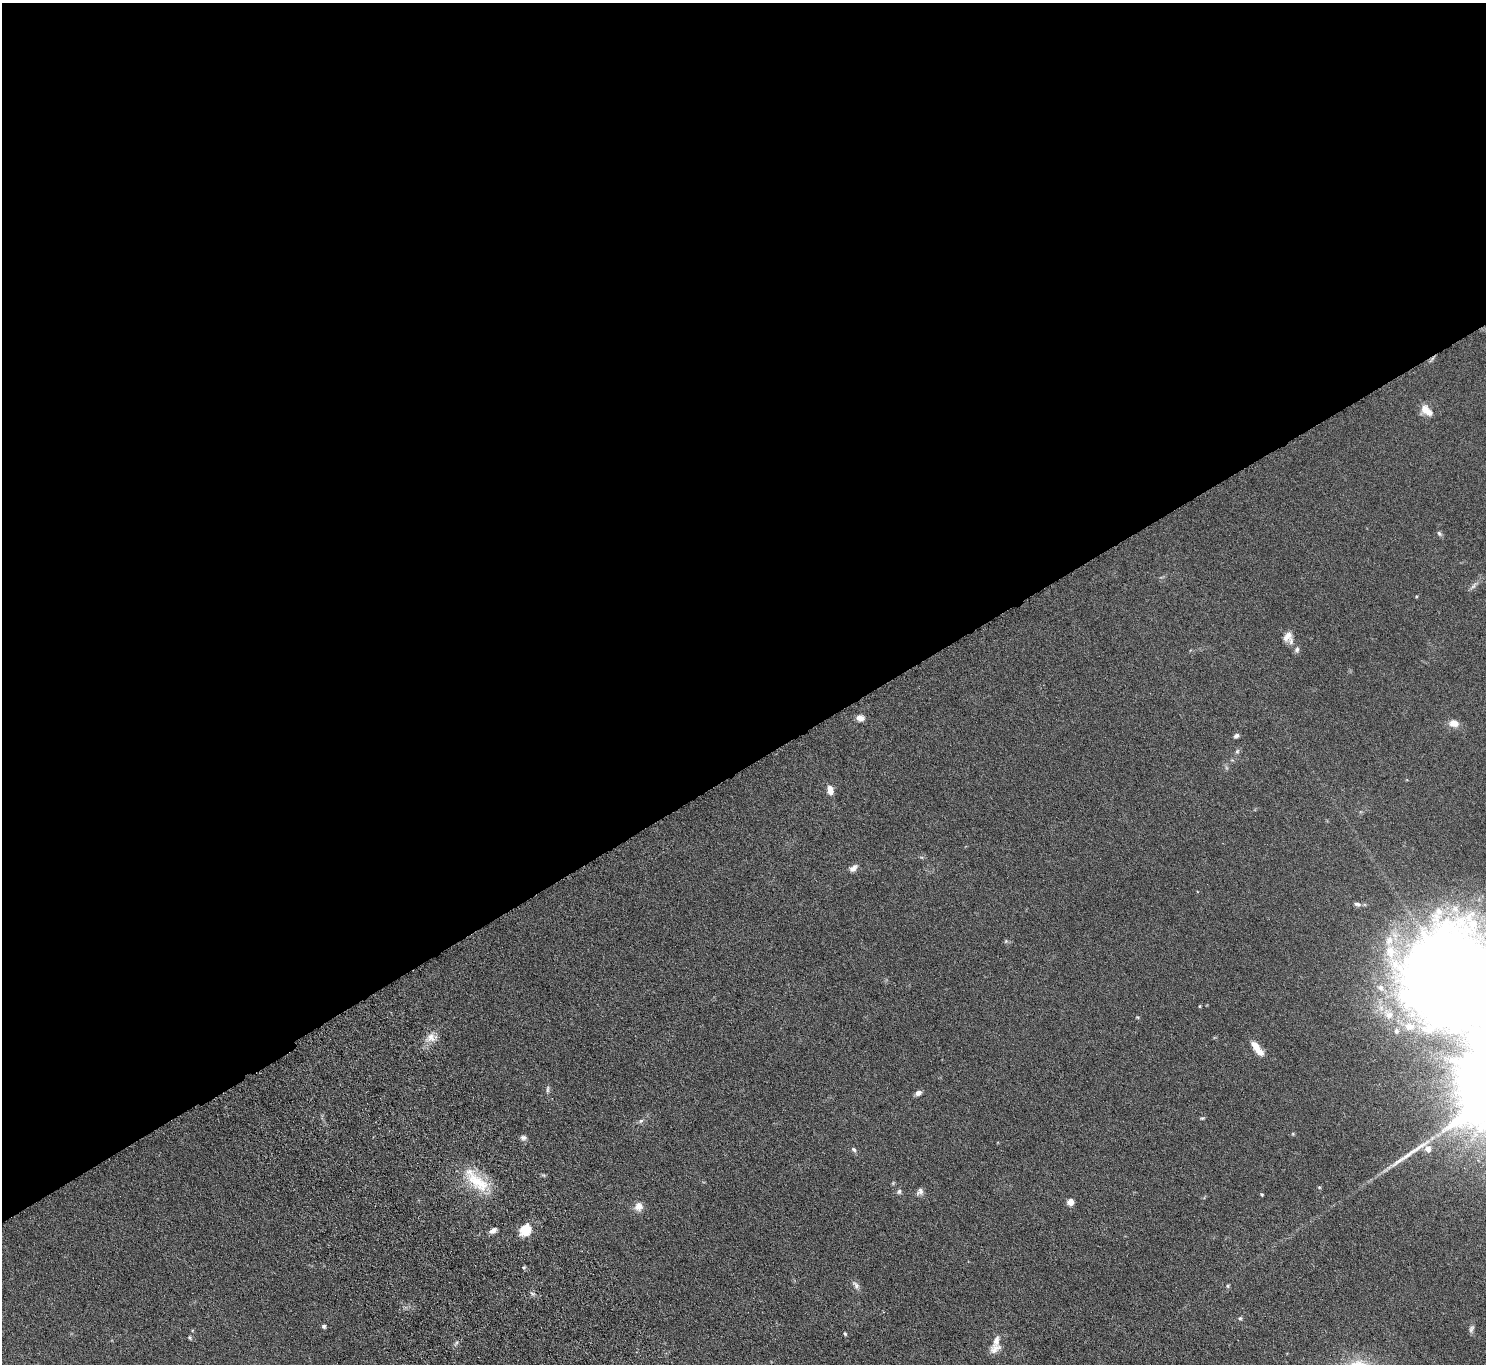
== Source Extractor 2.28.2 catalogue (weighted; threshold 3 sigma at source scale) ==
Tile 2 of 4 x 4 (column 2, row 1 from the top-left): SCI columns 1536-3019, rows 4287-5648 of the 6036 x 5989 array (HDU 1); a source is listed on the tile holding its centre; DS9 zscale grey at full resolution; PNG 1488 x 1366 px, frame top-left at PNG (2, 3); no overlay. Shown black and unused: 56% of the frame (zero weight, under 4 of 8 exposures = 3% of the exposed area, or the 3 px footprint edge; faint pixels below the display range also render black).
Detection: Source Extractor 2.28.2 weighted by HDU 2 'WHT'; one run over the whole footprint, this tile lists its part. Background 0.122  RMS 0.0068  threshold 0.0279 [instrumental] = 3 sigma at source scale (4.09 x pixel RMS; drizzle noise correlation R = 1.36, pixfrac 0.8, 0.05/0.05 arcsec/px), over >= 5 px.
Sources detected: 53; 1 too faint to see at this stretch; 1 long thin detection or spike segment (spike, bleed or trail) — not listed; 6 inside a brighter listed object's ellipse — not listed separately; the other 45 listed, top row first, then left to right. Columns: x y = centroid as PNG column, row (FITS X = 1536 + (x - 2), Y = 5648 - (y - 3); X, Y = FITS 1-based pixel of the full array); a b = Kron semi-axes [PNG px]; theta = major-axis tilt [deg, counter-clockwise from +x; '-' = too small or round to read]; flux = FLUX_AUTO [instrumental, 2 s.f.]
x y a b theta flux
1426 411 16 10 -40 6.9
1439 533 8 5 -50 1.2
1474 585 15 5 47 2.4
1416 597 5 3 - 0.47
1288 638 15 12 -67 5.5
860 718 9 7 -10 3.7
1454 723 13 10 -8 4.9
1236 736 7 5 24 1.4
1237 751 6 5 - 1.2
830 790 8 5 -78 6.7
853 868 12 7 39 2.8
1357 904 10 6 -9 1.8
1006 941 6 4 47 0.78
1447 973 106 85 -63 1000
1200 1006 5 3 - 0.5
1137 1017 5 4 - 0.6
431 1037 13 12 - 5.6
1257 1048 20 7 -51 7.5
547 1089 11 4 87 1.3
918 1093 7 5 24 2.6
1202 1118 7 4 8 0.76
641 1121 8 6 22 1.3
523 1138 8 7 - 1.9
854 1149 8 6 -43 1.4
1428 1149 5 5 - 6
476 1180 47 17 -45 24
1319 1187 5 3 - 0.59
899 1191 7 6 - 1.3
920 1191 10 8 58 2.4
1262 1194 4 3 - 0.67
1070 1202 5 5 - 10
638 1207 11 10 - 4.6
493 1230 8 6 36 2.9
525 1230 13 11 51 12
524 1267 5 4 - 0.78
856 1285 14 7 -52 2.5
1228 1286 5 4 - 0.78
532 1293 6 4 -19 1.1
1240 1318 5 4 - 0.83
324 1326 5 4 - 1.2
1471 1329 12 5 67 1.7
845 1334 5 3 - 0.79
190 1338 6 5 - 0.86
456 1343 9 3 57 1.2
995 1349 16 11 36 4.8
Isophote crosses this tile's border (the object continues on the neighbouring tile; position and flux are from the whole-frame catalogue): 1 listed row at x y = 1447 973